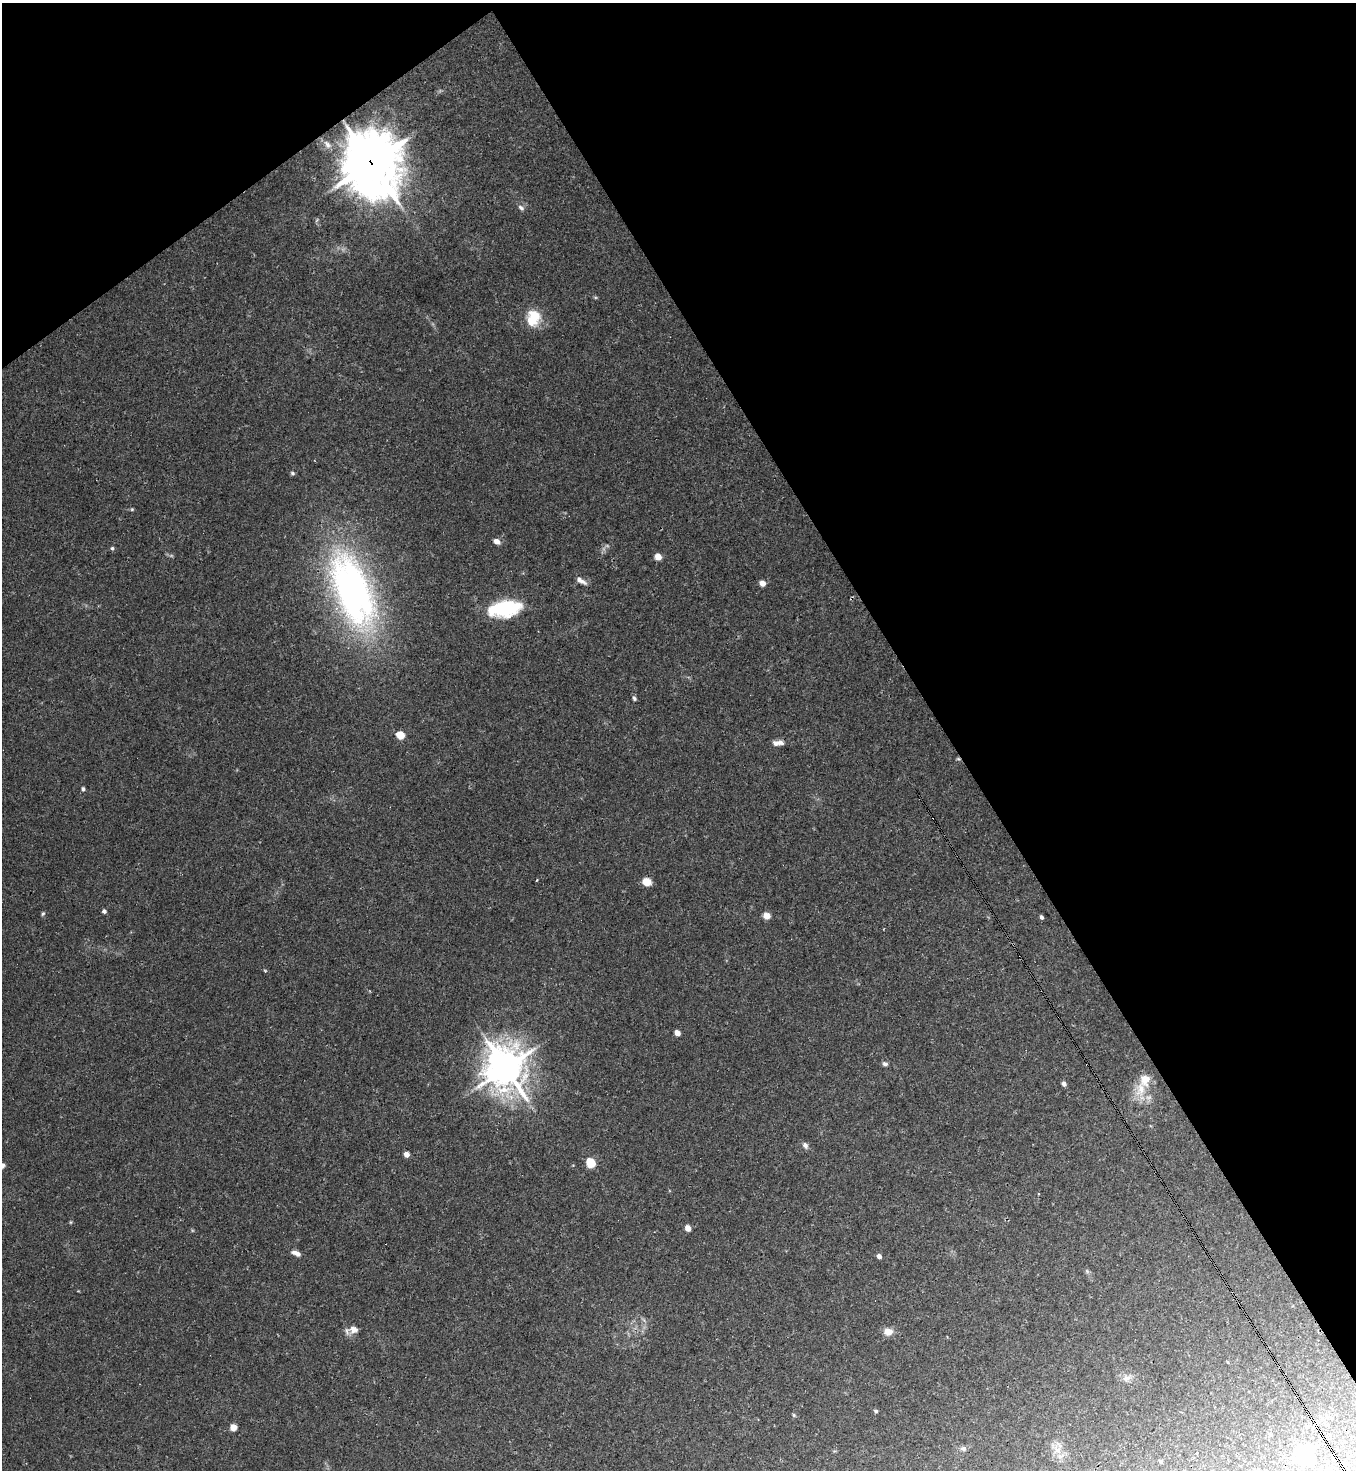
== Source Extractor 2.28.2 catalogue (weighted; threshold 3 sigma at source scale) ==
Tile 3 of 4 x 4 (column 3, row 1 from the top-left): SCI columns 3003-4356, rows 4404-5871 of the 5867 x 5873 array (HDU 1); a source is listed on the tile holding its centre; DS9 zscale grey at full resolution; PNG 1358 x 1472 px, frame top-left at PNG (2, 3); no overlay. Shown black and unused: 35% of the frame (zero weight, under 3 of 4 exposures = <1% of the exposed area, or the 3 px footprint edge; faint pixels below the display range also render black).
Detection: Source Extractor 2.28.2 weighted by HDU 2 'WHT'; one run over the whole footprint, this tile lists its part. Background 0.029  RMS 0.003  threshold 0.0133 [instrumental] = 3 sigma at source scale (4.5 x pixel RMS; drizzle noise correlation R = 1.50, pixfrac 1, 0.05/0.05 arcsec/px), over >= 5 px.
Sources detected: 49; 1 inside a brighter object's white glare — not listed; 1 inside a brighter listed object's ellipse — not listed separately; the other 47 listed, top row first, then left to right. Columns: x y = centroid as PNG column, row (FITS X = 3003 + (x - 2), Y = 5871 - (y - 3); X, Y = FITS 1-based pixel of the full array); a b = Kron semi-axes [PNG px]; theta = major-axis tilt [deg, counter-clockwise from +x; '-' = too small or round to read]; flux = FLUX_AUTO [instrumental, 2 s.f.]
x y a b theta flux
327 144 13 7 -53 1.5
371 163 21 19 -73 1300
521 208 9 5 -39 0.81
533 318 21 16 75 7.3
292 473 6 5 - 0.51
132 509 5 5 - 0.34
497 541 7 5 -30 1.9
112 548 5 4 - 0.47
658 557 6 5 - 2.5
581 581 15 6 -35 1.5
762 583 6 5 - 1.7
352 590 93 41 -69 110
505 609 33 19 12 17
634 698 6 5 - 0.55
400 735 5 5 - 8.4
778 743 14 6 4 1.9
958 759 6 3 17 0.34
83 789 4 4 - 0.62
537 880 3 2 - 0.55
647 882 8 7 - 3.6
104 911 5 5 - 0.7
43 914 6 4 66 0.43
766 916 7 6 - 2.3
1041 917 4 3 - 0.72
265 970 6 3 -20 0.3
677 1033 5 4 - 1.9
885 1064 7 5 -11 0.7
505 1068 13 12 - 640
1064 1084 5 5 - 0.93
1141 1089 19 13 76 5.4
805 1145 8 6 -58 1.1
406 1154 5 5 - 1.4
590 1163 6 5 - 11
2 1166 12 5 39 1.1
688 1228 5 5 - 2.1
296 1253 11 5 -21 1.6
879 1256 5 4 - 1
353 1330 11 11 - 2.2
888 1332 10 8 -15 2.4
1126 1378 13 7 17 1.7
876 1411 5 4 - 0.47
794 1415 5 5 - 0.37
233 1427 5 5 - 3.2
963 1449 8 6 -1 0.82
1058 1450 12 7 -45 2.3
1305 1454 7 6 - 90
1160 1461 4 3 - 0.55
Overlapping masked pixels (flux is a lower limit): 2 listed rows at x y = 371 163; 958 759
Isophote crosses this tile's border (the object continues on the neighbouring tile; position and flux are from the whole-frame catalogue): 1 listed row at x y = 2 1166